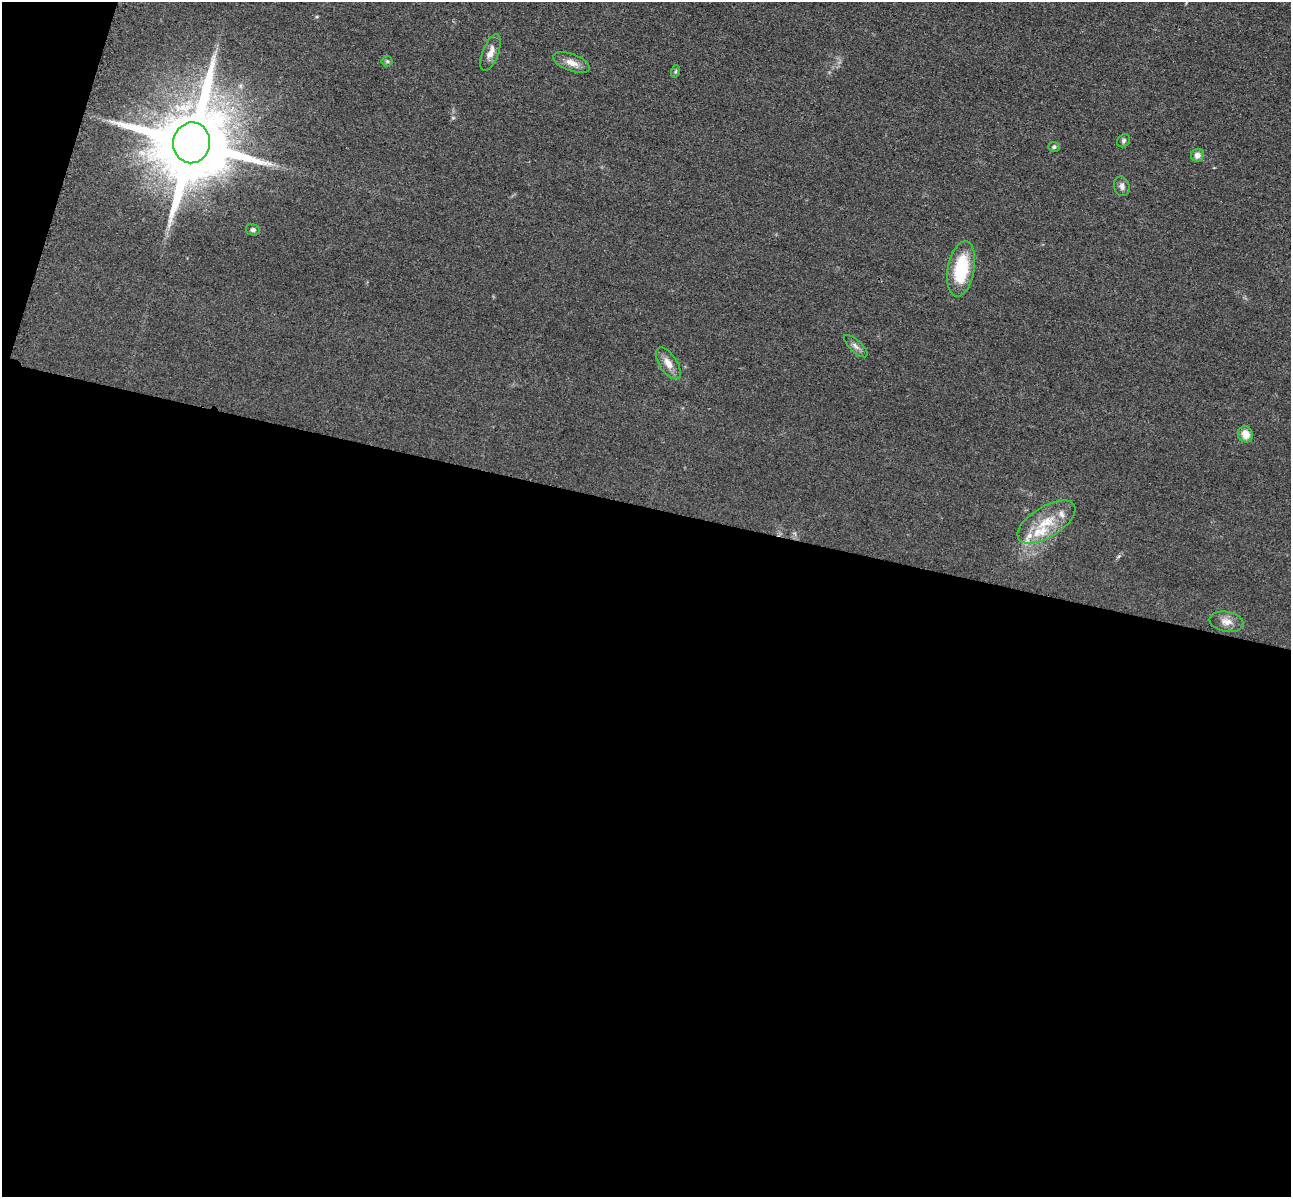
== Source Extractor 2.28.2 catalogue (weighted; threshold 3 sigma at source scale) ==
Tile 13 of 4 x 4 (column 1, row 4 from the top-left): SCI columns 173-1461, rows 396-1590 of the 5350 x 5365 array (HDU 1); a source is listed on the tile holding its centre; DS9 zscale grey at full resolution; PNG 1293 x 1199 px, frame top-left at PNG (2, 2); each listed source drawn as its Kron ellipse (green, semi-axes under 4 px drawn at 4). Shown black and unused: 59% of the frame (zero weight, under 3 of 4 exposures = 9% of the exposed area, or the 3 px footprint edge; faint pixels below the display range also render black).
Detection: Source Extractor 2.28.2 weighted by HDU 2 'WHT'; one run over the whole footprint, this tile lists its part. Background 0.0476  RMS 0.0084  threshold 0.0377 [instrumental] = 3 sigma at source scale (4.5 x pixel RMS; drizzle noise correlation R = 1.50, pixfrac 1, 0.05/0.05 arcsec/px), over >= 5 px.
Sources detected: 20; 4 inside a brighter listed object's ellipse — not listed separately; the other 16 listed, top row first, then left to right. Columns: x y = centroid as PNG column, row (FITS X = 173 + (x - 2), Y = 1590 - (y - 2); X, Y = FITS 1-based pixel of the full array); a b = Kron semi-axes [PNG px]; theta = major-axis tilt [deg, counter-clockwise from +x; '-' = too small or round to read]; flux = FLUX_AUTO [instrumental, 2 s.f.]
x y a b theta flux
491 52 19 8 69 6.5
387 61 5 5 - 1.2
572 63 19 8 -21 7.4
676 71 6 4 71 1.1
1124 141 7 6 - 1.8
192 143 20 18 82 12000
1054 147 5 5 - 1.6
1197 155 6 6 - 4.6
1122 186 10 7 -75 3.4
253 230 7 5 -12 2.1
961 269 28 13 79 40
856 346 15 6 -43 3.5
668 363 18 9 -57 7.5
1245 434 8 7 - 8.9
1046 522 32 15 32 23
1226 622 17 10 -10 6.9